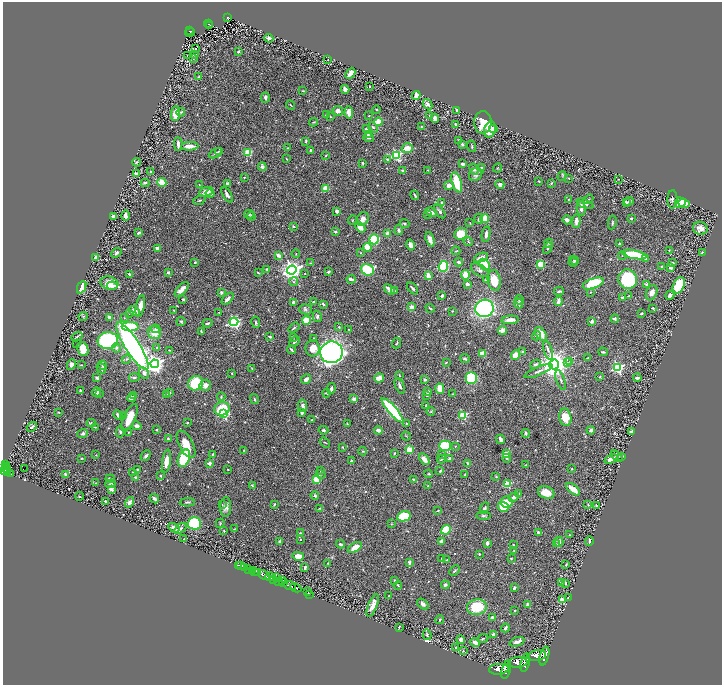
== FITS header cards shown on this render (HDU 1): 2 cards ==
NAXIS1  =                 1439
NAXIS2  =                 1366

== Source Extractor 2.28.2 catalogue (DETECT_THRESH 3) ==
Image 1439 x 1366 px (HDU 1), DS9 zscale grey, zoomed out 1/2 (1 PNG px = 2 x 2 image px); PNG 724 x 687 px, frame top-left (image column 2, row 1366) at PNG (3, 2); each listed source drawn as its Kron ellipse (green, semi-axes under 4 px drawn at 4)
Background 1.03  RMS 0.022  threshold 0.0664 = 3 sigma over >= 5 px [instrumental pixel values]
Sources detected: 718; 45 cannot appear on this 1/2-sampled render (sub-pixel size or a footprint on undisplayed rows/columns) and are neither listed nor drawn; of the other 673, the 500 brightest by FLUX_AUTO listed and drawn (173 fainter detections omitted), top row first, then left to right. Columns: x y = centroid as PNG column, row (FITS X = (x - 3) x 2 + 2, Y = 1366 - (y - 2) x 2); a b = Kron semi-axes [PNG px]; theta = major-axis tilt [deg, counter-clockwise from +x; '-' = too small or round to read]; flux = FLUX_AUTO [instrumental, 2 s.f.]
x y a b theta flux
228 17 4 2 - 100
208 24 4 2 - 93
209 26 4 1 - 22
189 31 4 3 - 120
190 32 5 1 - 42
269 38 4 3 - 17
195 48 3 2 - 3.3
238 51 2 2 - 8
195 54 4 2 - 6.9
187 55 2 2 - 2.8
193 59 4 3 - 3.2
328 60 2 2 - 2.7
350 73 6 3 46 49
199 76 4 3 - 4.4
370 86 2 2 - 3.5
345 89 4 3 - 24
303 91 4 3 - 3.1
416 95 4 3 - 47
265 97 5 3 - 8.7
428 104 5 3 - 15
291 105 5 2 - 3.7
377 110 4 2 - 4.6
457 110 4 2 - 9.3
338 111 5 4 - 23
181 112 4 3 - 4
349 113 6 3 -80 44
175 114 7 4 83 46
327 115 4 3 - 9.9
429 115 3 2 - 5
330 116 3 2 - 5.2
369 116 2 2 - 3.1
435 118 4 3 - 22
313 122 4 2 - 4.2
378 122 4 4 - 58
483 122 11 8 -90 120
455 124 3 2 - 9
373 127 6 4 -48 7.8
421 127 2 2 - 3.5
366 129 4 3 - 11
490 129 8 5 71 78
493 129 4 3 - 31
368 135 3 3 - 7.8
369 137 5 3 - 7.5
306 141 4 3 - 5.6
458 141 3 2 - 7.5
178 144 7 3 -87 19
462 144 3 2 - 9.6
190 146 9 3 1 38
472 146 6 3 -72 5.6
288 148 3 3 - 2.7
407 148 5 5 - 46
310 150 3 2 - 7.4
219 151 3 2 - 3.1
216 153 7 3 29 11
248 153 4 3 - 90
326 155 4 3 - 4.5
396 155 4 3 - 500
287 159 2 2 - 2.9
388 159 4 2 - 7.3
137 162 4 3 - 5.9
363 163 2 2 - 6.2
463 164 4 3 - 14
262 167 4 4 - 13
481 168 4 3 - 13
497 168 5 2 - 3.2
474 169 6 4 -66 13
403 170 4 3 - 10
428 170 4 2 - 2.7
150 171 3 2 - 4
136 174 3 2 - 19
476 174 7 6 - 19
562 176 5 3 - 4.9
244 177 2 2 - 3.2
569 178 4 2 - 2.8
618 179 2 2 - 2.8
539 181 3 2 - 3
162 182 4 4 - 60
457 182 10 4 -74 170
145 183 4 3 - 6.8
227 183 3 3 - 11
551 183 4 3 - 4.7
500 184 4 4 - 18
199 185 3 3 - 3.3
449 185 5 4 - 25
326 189 4 4 - 57
206 192 7 4 19 27
210 194 4 3 - 11
227 195 8 3 -59 11
415 195 5 2 - 6.7
589 199 5 3 - 4
672 199 9 5 88 12
199 200 6 2 21 4.9
568 200 4 2 - 3.5
629 201 5 3 - 7.1
626 202 4 3 - 14
442 203 4 3 - 9.3
680 203 5 5 - 160
684 203 6 3 -17 48
585 204 9 4 -22 17
581 209 7 3 -81 29
337 211 3 3 - 19
440 211 8 3 -54 9.4
431 212 6 3 -24 26
249 214 5 4 - 5.1
427 214 3 3 - 3.6
113 216 4 3 - 13
125 216 5 3 - 27
251 217 4 3 - 3.6
631 218 2 2 - 17
363 219 7 5 62 27
479 219 5 3 - 12
485 219 4 3 - 74
352 220 5 3 - 4.3
567 220 4 3 - 18
576 221 7 3 86 20
470 223 3 2 - 3.1
612 223 7 3 79 6.5
404 224 5 3 - 5.2
294 226 4 3 - 3.9
360 227 6 4 -51 41
700 228 7 6 - 29
399 230 5 4 - 8.6
335 231 4 3 - 5
139 233 4 2 - 8.7
388 234 4 4 - 38
461 234 6 5 - 120
486 234 8 3 79 18
374 239 5 5 - 210
430 239 7 4 -74 26
468 242 4 2 - 3.5
549 243 4 3 - 4.5
619 244 2 2 - 5
410 245 5 4 - 21
367 247 4 3 - 89
157 248 3 2 - 20
548 248 6 2 60 4.9
669 250 4 2 - 2.8
456 251 4 2 - 4.4
116 253 5 3 - 7.1
361 253 3 3 - 3.2
702 253 2 2 - 28
296 254 4 2 - 3
622 255 4 2 - 3.2
634 255 12 3 -11 240
278 256 4 3 - 26
95 257 2 2 - 15
481 258 7 3 22 22
646 259 4 3 - 7.6
574 260 5 3 - 4.2
195 262 4 3 - 4.2
459 262 4 2 - 10
573 262 5 4 - 8
672 262 3 2 - 3
311 263 3 3 - 3.5
541 264 3 3 - 170
485 265 6 4 -50 94
443 266 5 4 - 270
662 267 3 3 - 5.6
671 268 3 3 - 20
267 269 3 2 - 4.5
292 270 4 4 - 2800
367 270 7 5 -28 260
480 270 10 5 -30 17
328 272 3 2 - 8.6
168 273 2 2 - 21
258 273 3 2 - 5.2
305 273 3 2 - 2.8
130 274 3 2 - 12
465 275 4 4 - 53
428 276 4 2 - 54
351 279 4 2 - 18
628 279 10 9 - 320
486 280 3 3 - 10
494 280 10 6 -79 100
294 282 4 3 - 5.8
109 283 9 6 -16 72
467 284 3 3 - 13
593 284 11 5 20 210
647 285 4 3 - 15
679 285 8 5 64 220
112 286 5 2 - 13
82 287 6 4 66 59
413 288 7 2 -50 8.8
182 289 9 3 47 28
390 289 6 3 -36 37
394 291 4 2 - 4.7
559 291 5 3 - 6.4
222 292 4 3 - 8.9
590 292 3 3 - 3.6
652 293 8 5 66 25
442 295 3 2 - 13
670 295 5 3 - 15
629 296 4 3 - 3.7
622 297 3 2 - 5
183 299 3 2 - 8.3
228 299 7 3 46 15
520 300 5 3 - 8.5
558 301 5 2 - 26
293 302 4 3 - 11
313 302 3 2 - 3.9
518 303 5 3 - 7.3
323 304 3 2 - 6.8
140 306 11 4 78 33
412 307 3 2 - 57
430 308 4 2 - 5.5
484 308 9 8 - 860
653 308 3 2 - 6.8
306 309 6 5 - 9.1
174 310 3 2 - 4.8
134 311 6 4 -36 28
452 311 2 2 - 3.6
219 312 3 3 - 3.1
130 313 4 3 - 3.6
641 313 3 2 - 6.7
83 316 5 4 - 5.5
317 316 6 4 -75 9.5
109 317 3 2 - 18
124 318 3 3 - 3.8
615 319 4 3 - 6.7
306 320 4 3 - 110
510 320 8 4 5 30
181 322 4 3 - 5.6
234 322 4 4 - 720
256 322 6 3 -80 6
592 322 4 3 - 14
207 323 5 2 - 6.7
130 327 8 4 -1 170
339 327 3 3 - 4.8
294 328 6 3 37 7.9
156 329 5 3 - 7.6
349 329 2 2 - 3.3
502 330 4 3 - 19
201 332 3 2 - 6.6
154 333 7 6 - 48
541 334 7 5 -53 49
77 336 6 3 32 5.9
270 336 3 2 - 9.8
536 336 4 4 - 7.7
293 337 3 3 - 3.6
314 338 3 2 - 3
108 341 10 8 6 440
294 342 6 3 46 11
397 343 5 2 - 4.9
77 344 2 2 - 3.4
132 346 28 7 -58 2900
156 347 4 3 - 3.8
116 348 5 4 - 11
313 348 8 7 - 49
83 349 7 5 -68 72
169 350 3 2 - 3.1
291 350 4 2 - 7.9
548 350 10 4 -73 13
331 352 11 10 - 2300
523 352 4 3 - 5.9
603 352 5 3 - 6.5
482 354 3 3 - 65
516 355 5 4 - 58
588 358 2 2 - 5.7
126 359 5 4 - 6.7
465 359 4 3 - 7.3
570 361 4 3 - 5.7
446 362 3 2 - 3.5
567 363 4 3 - 7.4
71 364 5 4 - 16
155 364 4 4 - 2600
535 364 5 3 - 8.9
554 364 5 5 - 7900
81 365 2 2 - 2.8
103 365 5 2 - 20
617 367 4 4 - 670
101 368 5 3 - 6.9
252 368 3 2 - 3.3
538 371 15 3 22 14
144 373 6 4 -61 17
232 373 3 2 - 2.8
399 375 3 3 - 4.1
134 377 5 3 - 6.3
600 377 3 3 - 5.3
97 378 3 3 - 9.5
379 378 5 3 - 33
471 378 6 5 - 160
637 378 4 2 - 10
306 379 5 3 - 20
425 380 3 3 - 6.5
561 380 10 3 -70 9.9
196 383 8 7 - 170
205 385 6 5 - 27
400 386 8 3 -67 11
331 388 5 3 - 12
440 389 5 3 - 73
80 391 4 2 - 7.4
97 392 5 4 - 15
428 392 3 3 - 15
170 393 3 3 - 5.1
326 393 4 2 - 6.5
100 394 3 3 - 4.2
453 394 2 2 - 3
166 395 2 2 - 19
427 395 3 3 - 5
134 396 4 3 - 9.9
221 397 4 3 - 6.4
131 398 4 3 - 22
254 399 5 3 - 6.6
354 399 2 2 - 56
426 405 4 2 - 4
303 406 6 4 -81 13
222 409 8 6 18 190
392 410 16 4 -50 530
59 412 3 2 - 4.2
431 412 4 3 - 4
301 413 3 3 - 8.4
223 414 3 3 - 370
118 415 5 3 - 21
463 415 3 3 - 280
123 416 4 3 - 4.8
565 417 9 6 -78 92
129 418 15 6 66 78
312 420 2 2 - 3.9
91 423 4 3 - 9
187 423 2 2 - 8.7
406 423 3 2 - 4.7
347 424 4 2 - 2.8
137 426 5 3 - 13
32 427 6 3 41 9.8
95 427 3 3 - 2.9
156 430 2 2 - 9.6
323 430 5 3 - 7.5
378 430 4 3 - 25
591 430 4 3 - 16
120 432 5 4 - 11
128 432 2 2 - 2.9
631 432 4 3 - 11
83 433 5 3 - 11
526 433 4 2 - 8.8
406 436 5 2 - 2.9
168 439 3 2 - 6.2
500 439 5 2 - 22
325 443 5 2 - 3.3
186 444 15 7 -62 66
445 446 5 5 - 210
455 446 3 3 - 2.8
342 447 3 2 - 3.7
244 450 3 2 - 3.1
409 450 3 3 - 110
363 451 4 3 - 5
394 453 3 2 - 3.9
212 454 2 2 - 11
506 454 3 3 - 47
96 455 3 3 - 3
442 455 3 2 - 2.9
146 456 6 3 48 9.7
617 456 7 2 -40 4.5
622 456 3 3 - 4.5
82 458 3 2 - 3.5
184 458 9 5 69 240
450 458 4 3 - 13
507 458 4 4 - 5.4
424 459 6 3 -54 35
442 459 4 2 - 4.6
611 459 7 3 23 29
166 461 12 4 81 46
351 461 3 3 - 7.5
209 463 3 3 - 16
467 463 3 2 - 4.7
6 465 4 2 - 130
526 465 3 2 - 3.1
6 467 2 2 - 330
6 469 4 2 - 590
24 469 2 2 - 8.4
572 469 2 2 - 4
137 470 3 3 - 4.5
228 470 3 2 - 2.8
3 471 3 2 - 710
8 471 3 1 - 78
321 471 4 3 - 4
440 471 3 3 - 5.1
132 472 2 2 - 4.2
7 473 2 1 - 200
10 474 4 2 - 240
321 474 5 4 - 6
429 474 4 3 - 3.8
65 475 3 3 - 15
465 475 3 2 - 2.8
160 476 3 2 - 6.1
136 477 3 3 - 8
496 477 3 3 - 3.8
110 479 4 2 - 7.9
316 479 3 3 - 100
413 479 3 3 - 4.8
96 483 3 3 - 3
111 484 5 3 - 5.9
507 484 3 3 - 180
252 485 3 2 - 5.7
428 486 2 2 - 4
111 489 3 2 - 25
573 489 8 3 -39 57
546 493 8 6 -21 68
519 494 4 3 - 4
315 495 4 3 - 8
80 496 4 2 - 3.2
514 497 5 4 - 19
154 499 5 3 - 12
105 502 3 2 - 5
130 502 5 4 - 18
187 502 7 3 2 8.3
506 502 6 5 - 71
274 504 3 2 - 4.4
222 505 4 3 - 3.3
588 505 2 2 - 4.6
596 505 2 2 - 6
226 507 10 5 87 23
503 507 5 5 - 130
320 508 4 2 - 3.2
484 508 6 4 62 8.8
438 510 2 2 - 3.4
404 516 7 5 12 210
483 516 7 4 0 9.2
194 523 6 6 - 340
220 523 4 3 - 4.6
391 524 3 3 - 3
174 528 6 4 -33 23
180 528 7 4 36 11
234 529 4 2 - 3.4
446 530 5 4 - 210
224 531 2 2 - 3.3
301 533 3 2 - 4.2
538 533 3 3 - 14
570 535 3 2 - 2.9
183 539 2 2 - 4.4
301 539 3 2 - 2.9
280 541 4 3 - 10
441 541 3 3 - 31
589 541 5 2 - 7.9
559 542 5 3 - 14
487 543 3 2 - 24
341 544 4 2 - 10
556 544 3 3 - 3.8
513 545 2 2 - 4.4
355 547 8 4 32 64
514 551 4 2 - 2.9
479 554 2 2 - 4.5
298 556 6 4 -14 47
442 558 3 2 - 3.5
511 559 4 2 - 3.3
447 560 2 2 - 3.4
328 563 3 2 - 3
409 563 4 3 - 8.4
566 564 4 2 - 4
238 565 2 1 - 15
240 566 2 1 - 93
305 567 3 2 - 12
244 568 2 1 - 230
248 569 4 2 - 330
252 571 2 1 - 740
255 571 3 2 - 1600
455 571 6 2 45 7
258 573 3 2 - 1200
264 575 7 3 -30 5000
270 577 4 3 - 1800
276 578 4 2 - 310
274 579 3 1 - 590
395 580 3 3 - 3.9
278 581 4 2 - 1400
282 581 4 2 - 810
284 582 3 2 - 650
561 582 3 3 - 5.3
565 583 3 3 - 13
398 585 4 2 - 4.3
445 585 4 3 - 7.4
289 586 6 2 -24 2700
296 588 6 2 -25 2000
514 588 3 2 - 10
307 592 3 1 - 69
309 594 2 1 - 51
389 596 2 2 - 3.3
568 597 3 2 - 2.8
562 600 3 3 - 77
423 604 6 4 -39 18
527 604 3 3 - 8.9
373 605 12 4 68 39
477 607 10 7 8 150
515 610 2 2 - 3.5
492 617 2 2 - 11
440 620 4 2 - 3.8
399 627 4 2 - 3
505 628 4 2 - 11
427 635 5 3 - 8
494 635 3 2 - 27
483 639 6 3 25 4.8
460 640 4 3 - 17
517 642 8 3 20 19
475 643 5 4 - 28
456 647 3 3 - 4.4
463 651 3 3 - 3.1
537 656 9 5 7 6900
544 656 10 4 74 7500
518 662 9 5 5 7400
525 663 9 4 76 7100
499 669 10 5 3 9400
506 670 9 4 76 9000
At the frame edge (FLAGS 8, measured only in part): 1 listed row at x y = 3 471
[173 fainter detections neither listed nor drawn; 45 sub-pixel or undisplayed-footprint detections neither listed nor drawn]